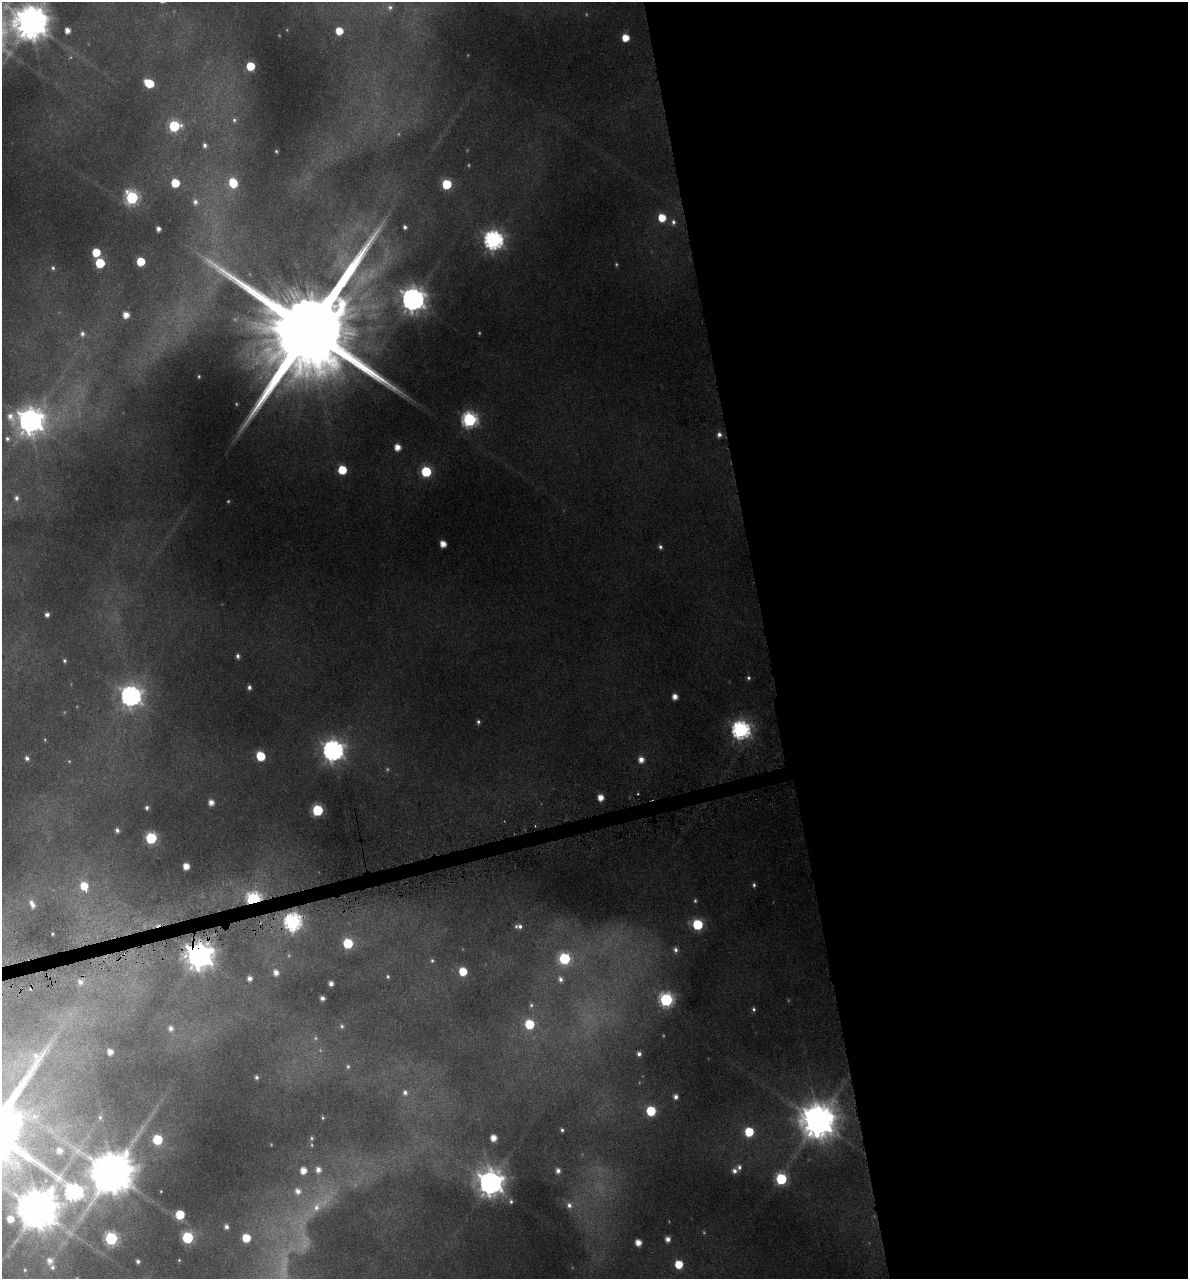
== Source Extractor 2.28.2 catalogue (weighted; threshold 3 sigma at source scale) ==
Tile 8 of 4 x 4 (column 4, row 2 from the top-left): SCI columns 3660-4845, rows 2559-3835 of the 4896 x 5150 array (HDU 1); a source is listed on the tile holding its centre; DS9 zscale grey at full resolution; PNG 1190 x 1281 px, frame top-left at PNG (2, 2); no overlay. Shown black and unused: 36% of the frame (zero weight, under 4 of 8 exposures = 2% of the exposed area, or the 3 px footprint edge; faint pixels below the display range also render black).
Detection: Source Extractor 2.28.2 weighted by HDU 2 'WHT'; one run over the whole footprint, this tile lists its part. Background -0.0182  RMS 0.0096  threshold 0.0393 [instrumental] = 3 sigma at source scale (4.09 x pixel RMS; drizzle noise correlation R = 1.36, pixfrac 0.8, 0.0396/0.0396 arcsec/px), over >= 5 px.
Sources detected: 156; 21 too faint to see at this stretch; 2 cosmic-ray / hot-pixel residue — not listed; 3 inside a brighter listed object's ellipse — not listed separately; the other 130 listed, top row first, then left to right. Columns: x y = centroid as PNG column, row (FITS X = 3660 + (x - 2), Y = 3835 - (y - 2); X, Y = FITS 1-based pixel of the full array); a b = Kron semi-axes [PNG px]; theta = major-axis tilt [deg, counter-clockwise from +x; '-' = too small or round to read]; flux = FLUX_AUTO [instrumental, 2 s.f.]
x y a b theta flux
390 7 9 8 - 4.6
31 22 11 11 - 2900
67 30 5 4 - 7.9
339 31 5 5 - 20
625 38 5 5 - 18
250 66 6 5 - 35
149 83 7 6 - 39
234 120 8 6 82 2.8
174 126 7 7 - 89
205 145 7 6 - 4
276 151 3 3 - 1
175 183 6 6 - 32
233 183 8 7 - 33
447 184 6 6 - 64
132 197 7 7 - 160
195 202 8 7 - 4.7
662 217 6 6 - 23
673 222 8 7 - 4
405 227 4 3 - 2.4
158 229 4 4 - 4.7
493 240 8 8 - 470
96 252 6 6 - 31
141 261 6 5 - 35
100 263 6 6 - 59
53 268 6 5 - 2
413 299 8 8 - 1000
126 315 5 5 - 10
309 329 37 22 -81 34000
82 334 8 7 - 4.1
199 376 3 2 - 0.89
469 419 7 7 - 260
30 421 11 9 -5 1200
719 435 6 6 - 4.4
7 439 7 6 - 2.9
397 447 6 5 - 11
342 470 6 6 - 38
426 471 6 6 - 78
16 498 6 6 - 3.8
443 544 5 5 - 12
660 547 6 5 - 2.5
47 615 4 4 - 3.2
238 656 6 4 -85 2.9
64 661 4 4 - 1.7
749 678 6 5 - 2.1
249 687 5 4 - 3.3
131 696 8 8 - 640
675 696 5 5 - 8.7
478 722 5 4 - 2.2
741 730 7 7 - 420
333 750 8 8 - 700
260 756 7 6 - 43
27 758 5 4 - 3.2
641 759 6 6 - 9
638 794 3 2 - 0.77
601 797 5 5 - 12
211 802 5 5 - 7.9
147 808 5 4 - 2.4
317 810 6 6 - 100
117 830 6 5 - 3.2
151 838 6 6 - 100
186 866 5 5 - 12
754 885 5 4 - 2
84 886 8 7 - 23
253 899 7 6 - 250
32 904 9 5 -64 5.6
293 922 8 7 - 330
698 925 6 6 - 82
520 926 6 6 - 3.3
52 934 3 2 - 0.92
348 943 6 6 - 57
675 950 8 7 - 4.6
199 956 9 9 - 1500
564 959 6 6 - 100
432 961 6 4 -89 1.7
463 972 6 5 - 26
276 973 6 5 - 7.5
388 976 5 5 - 1.5
249 978 4 4 - 5.1
560 979 7 6 - 4.2
80 982 7 7 - 6.4
331 984 4 4 - 5.1
322 998 4 4 - 4.7
666 1000 7 7 - 190
531 1005 6 5 - 1.8
754 1009 5 5 - 2
529 1024 6 6 - 48
342 1026 7 6 - 2.4
171 1028 6 6 - 4.5
110 1052 6 5 - 9
639 1054 4 4 - 3.6
348 1066 6 6 - 2.1
256 1077 4 4 - 2.2
405 1092 7 7 - 4.6
676 1097 5 4 - 4.5
651 1111 6 6 - 56
100 1117 7 5 -89 2
323 1118 5 4 - 1.3
818 1121 12 11 - 2600
562 1130 4 3 - 1.9
749 1132 6 6 - 47
311 1138 6 5 - 1.7
493 1138 5 5 - 12
157 1140 6 6 - 58
59 1151 10 9 - 9.4
318 1170 7 7 - 7.3
303 1171 6 6 - 12
558 1171 5 5 - 4.8
734 1171 6 6 - 4.9
112 1173 13 12 - 4600
781 1179 6 6 - 98
490 1183 9 9 - 1300
298 1191 9 9 - 8.7
73 1193 15 11 -37 330
511 1201 5 5 - 1.8
319 1205 48 13 37 45
569 1205 8 8 - 5.4
37 1209 12 12 - 4000
180 1215 6 6 - 37
10 1219 7 7 - 14
226 1227 4 4 - 3.6
111 1238 7 6 - 150
187 1238 6 6 - 110
246 1238 6 6 - 30
668 1239 6 5 - 6.3
638 1243 5 5 - 11
179 1260 3 2 - 0.67
50 1261 7 7 - 6.5
138 1261 4 4 - 2.8
679 1264 6 6 - 28
25 1270 4 4 - 0.97
Overlapping masked pixels (flux is a lower limit): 3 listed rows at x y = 253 899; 293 922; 199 956
Isophote crosses this tile's border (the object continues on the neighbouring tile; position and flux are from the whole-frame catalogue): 1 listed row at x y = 31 22